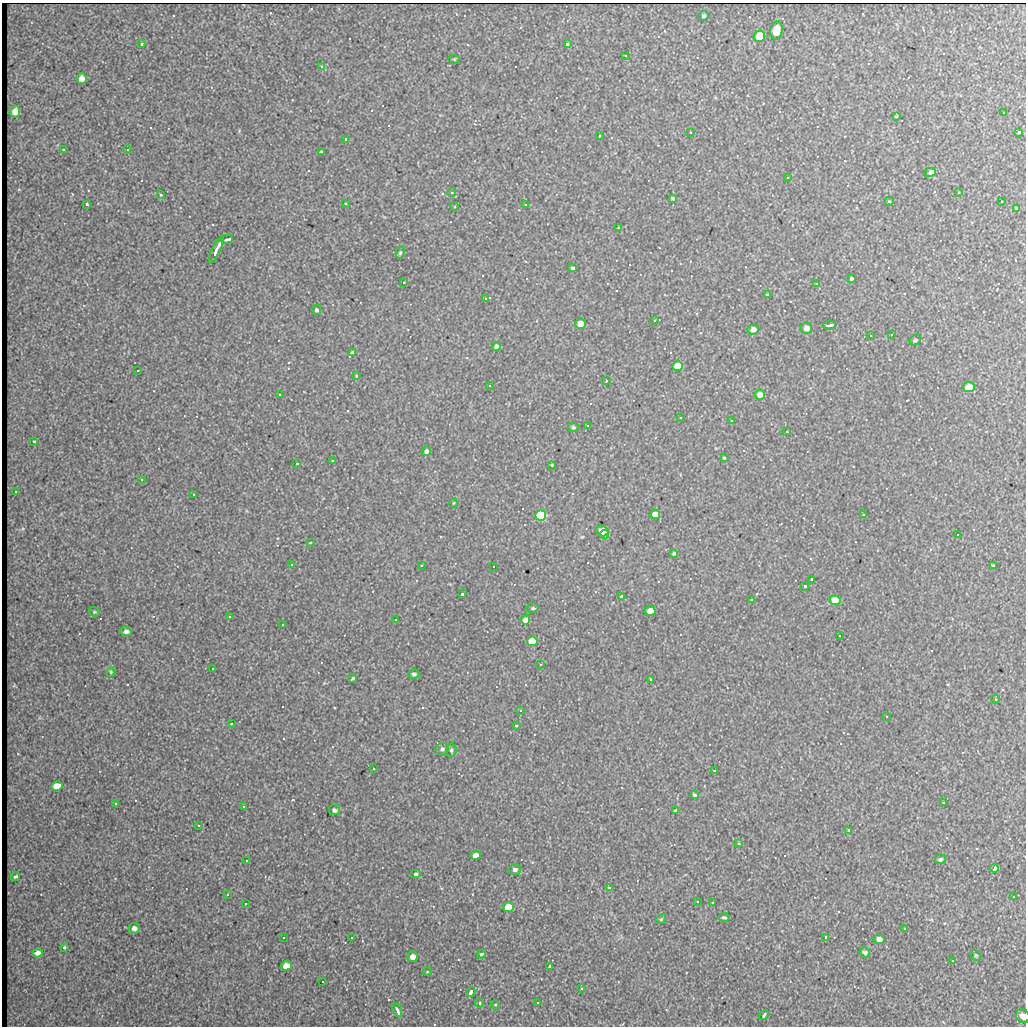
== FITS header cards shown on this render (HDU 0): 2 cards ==
NAXIS1  =                 1024
NAXIS2  =                 1024

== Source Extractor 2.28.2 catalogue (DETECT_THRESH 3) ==
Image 1024 x 1024 px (HDU 0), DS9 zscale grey, 1 PNG px = 1 image px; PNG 1028 x 1028 px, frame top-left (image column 1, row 1024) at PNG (2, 3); each listed source drawn as its Kron ellipse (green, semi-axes under 4 px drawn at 4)
Background 45.5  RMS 7.1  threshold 21.2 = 3 sigma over >= 5 px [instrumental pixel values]
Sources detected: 170; all 170 listed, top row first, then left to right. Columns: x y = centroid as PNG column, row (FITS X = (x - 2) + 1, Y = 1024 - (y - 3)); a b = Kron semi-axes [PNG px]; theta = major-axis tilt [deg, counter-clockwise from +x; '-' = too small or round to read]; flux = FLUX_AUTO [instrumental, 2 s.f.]
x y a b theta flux
703 16 5 5 - 850
776 30 9 6 79 8300
759 36 6 5 - 14000
141 44 4 4 - 610
567 44 3 3 - 2000
625 55 3 2 - 390
454 59 6 3 -18 450
321 66 3 3 - 1200
82 78 5 5 - 2900
15 112 6 5 - 4200
1003 113 3 2 - 340
896 116 3 3 - 660
690 132 2 2 - 340
1019 132 3 3 - 1100
599 136 2 2 - 330
346 139 3 2 - 420
63 149 3 2 - 480
127 149 4 3 - 480
321 152 4 2 - 420
930 172 6 4 10 4100
787 177 3 3 - 5800
452 192 4 3 - 490
959 192 3 3 - 450
161 195 3 3 - 410
673 198 4 4 - 720
889 201 4 4 - 690
1002 201 2 2 - 380
345 203 3 3 - 650
87 204 4 3 - 1200
525 204 3 3 - 940
454 206 3 3 - 660
1016 208 3 3 - 1700
618 227 3 3 - 3400
227 239 6 3 13 2500
216 250 14 3 64 4600
400 253 6 4 73 730
573 268 4 3 - 3100
852 278 4 3 - 5800
404 282 3 3 - 440
816 284 3 3 - 820
767 294 3 3 - 540
486 298 3 3 - 690
317 310 5 4 - 1000
655 320 2 2 - 290
581 324 5 5 - 10000
830 325 7 3 7 2500
806 328 6 5 - 2700
753 329 5 5 - 2600
891 334 3 3 - 960
870 335 2 2 - 430
915 340 6 4 43 860
496 346 5 4 - 1300
352 353 3 3 - 5600
677 366 5 5 - 9400
137 370 3 3 - 1300
356 376 4 3 - 440
606 381 3 2 - 270
489 385 3 3 - 1000
969 387 6 5 - 7000
280 394 3 2 - 470
760 395 5 5 - 4500
680 417 3 2 - 360
731 420 3 3 - 1100
587 425 4 3 - 690
573 427 5 5 - 770
786 431 3 3 - 1900
34 441 3 3 - 1000
426 451 5 4 - 1200
724 458 3 3 - 1800
333 460 4 2 - 450
297 463 3 2 - 390
552 465 3 3 - 720
141 479 3 3 - 3500
15 491 3 3 - 860
193 494 3 3 - 720
453 503 5 3 - 360
655 514 5 4 - 3600
863 515 3 3 - 720
541 516 5 5 - 79000
602 531 6 5 - 9200
605 534 4 3 - 3600
957 535 3 3 - 720
310 543 4 2 - 310
674 553 4 3 - 820
292 565 4 3 - 330
421 565 3 2 - 520
993 565 3 3 - 4700
493 566 2 2 - 330
811 579 3 2 - 440
805 586 3 3 - 810
462 594 3 3 - 960
621 596 4 3 - 1300
752 600 3 3 - 1300
835 600 5 5 - 13000
533 608 6 4 12 790
650 611 5 4 - 9800
94 612 6 4 -19 600
229 616 3 3 - 1900
395 620 3 3 - 530
525 620 5 4 - 3500
282 624 3 3 - 930
126 631 6 4 -4 1500
839 635 3 3 - 1800
532 641 5 5 - 27000
540 664 3 3 - 930
212 668 3 3 - 570
111 672 5 4 - 520
414 674 5 5 - 1100
353 678 4 3 - 640
650 679 3 2 - 470
996 699 5 3 - 430
520 710 3 2 - 570
886 716 2 2 - 380
231 724 3 2 - 340
516 726 3 3 - 590
442 749 6 6 - 1300
451 750 6 5 - 920
373 768 3 3 - 760
714 770 4 3 - 290
57 786 6 4 12 11000
694 795 4 3 - 700
943 802 3 3 - 730
115 803 2 2 - 390
243 806 3 3 - 1900
334 810 6 5 - 1300
676 810 4 2 - 470
198 825 3 3 - 2100
848 830 3 3 - 1000
738 843 3 3 - 2400
476 855 5 4 - 3900
940 859 5 4 - 730
246 860 3 3 - 1900
995 868 4 3 - 4000
515 869 6 5 - 1400
416 874 5 4 - 930
16 876 4 3 - 1200
609 887 3 3 - 1700
227 894 3 3 - 770
1013 896 3 3 - 860
697 901 3 3 - 2100
712 902 3 3 - 1400
245 904 2 2 - 370
508 907 5 5 - 17000
724 917 5 4 - 810
661 919 5 4 - 620
134 928 5 5 - 2100
904 928 3 3 - 450
283 937 3 2 - 450
351 937 3 3 - 1500
826 937 3 3 - 410
879 939 5 5 - 2900
64 947 3 3 - 2100
38 953 5 4 - 2600
865 953 5 5 - 1100
481 954 4 4 - 990
976 955 6 3 -45 510
412 957 5 5 - 2800
952 961 3 3 - 720
286 966 5 4 - 4600
549 966 3 3 - 1900
427 972 4 3 - 360
322 981 3 3 - 670
581 988 3 3 - 2300
471 992 5 3 - 4700
537 1002 3 2 - 550
479 1003 5 4 - 1000
495 1005 4 3 - 400
397 1010 7 3 -68 2100
764 1015 5 3 - 1100
1023 1016 7 6 - 3600
At the frame edge (FLAGS 8, measured only in part): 1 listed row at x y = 1023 1016